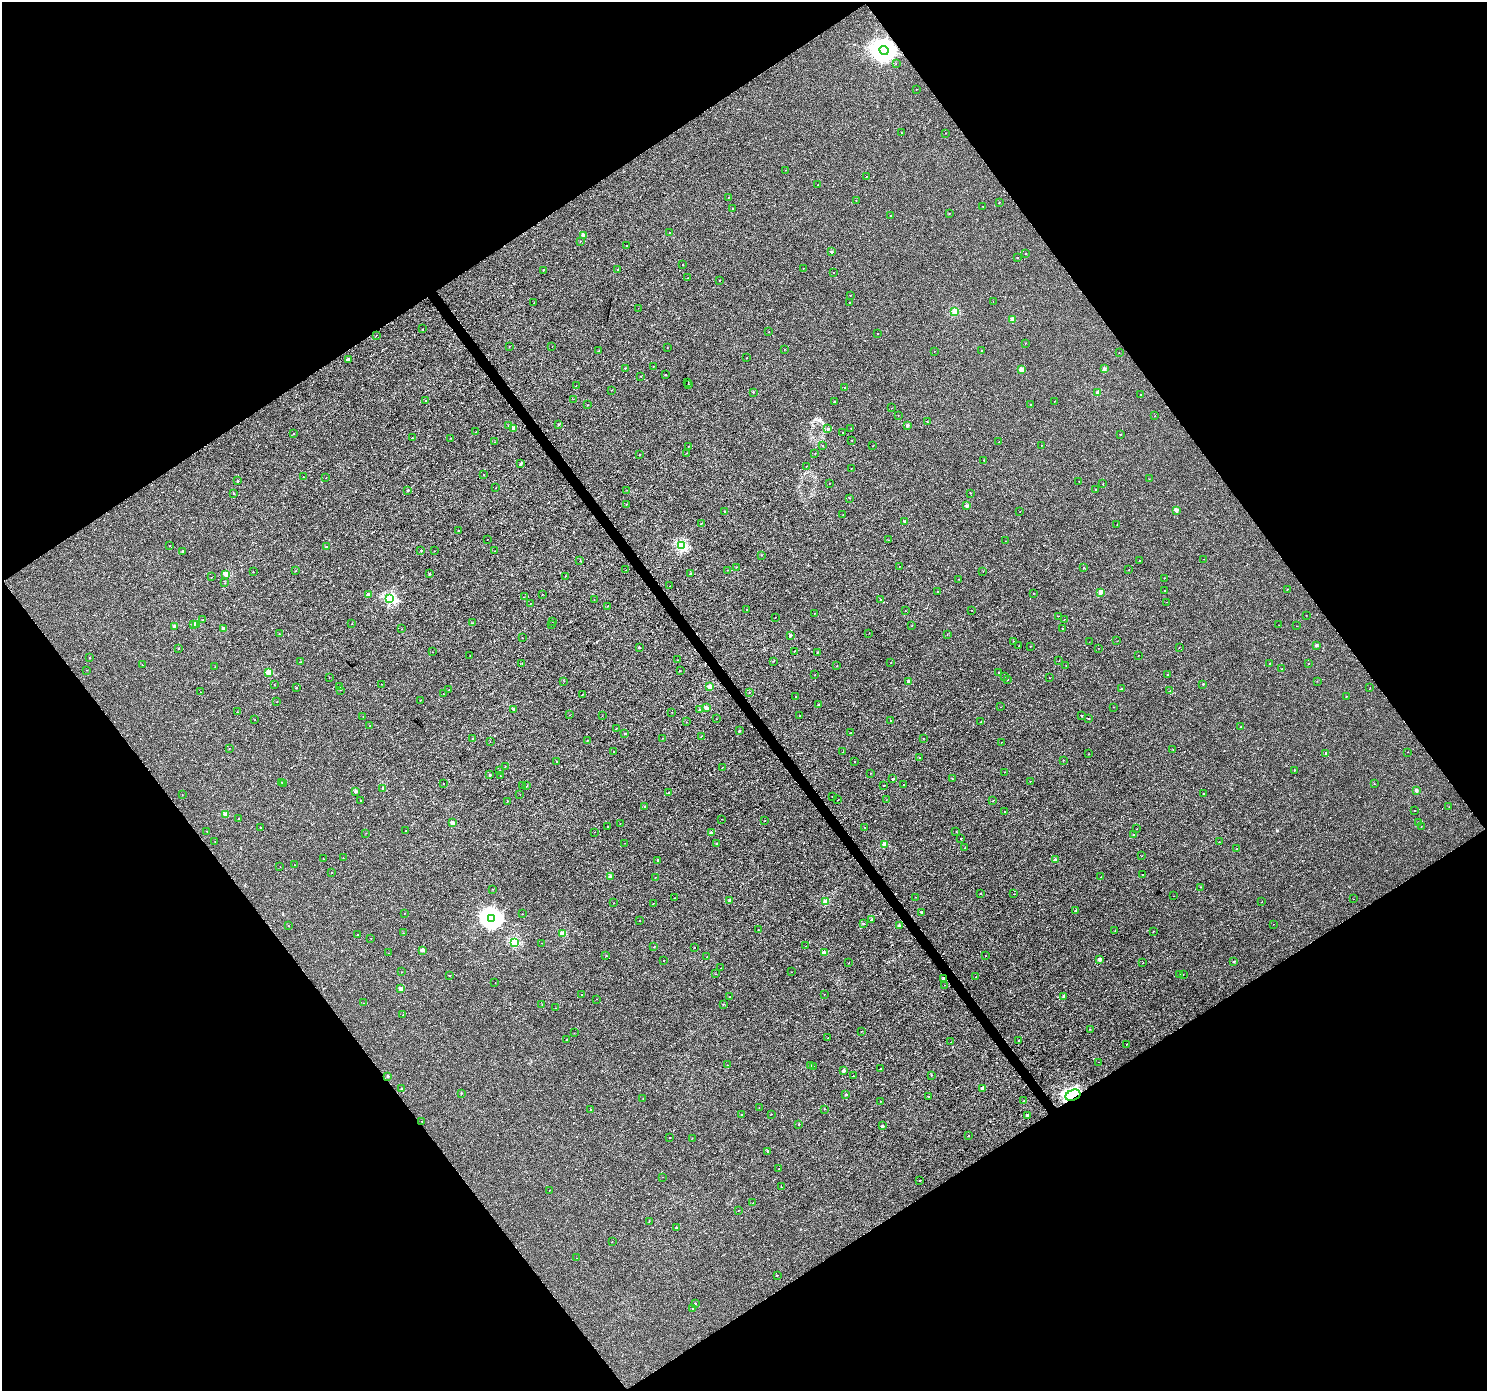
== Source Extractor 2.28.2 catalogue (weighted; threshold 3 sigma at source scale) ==
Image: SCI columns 7-5945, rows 191-5744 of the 5946 x 5873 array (HDU 1 of 3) = the unmasked area's bounding box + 8 px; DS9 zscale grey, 4 x 4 block average (1 PNG px = mean of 4 x 4 image px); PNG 1489 x 1393 px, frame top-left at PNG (2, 2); each listed source drawn as its Kron ellipse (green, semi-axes under 4 px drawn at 4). Shown black and unused: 49% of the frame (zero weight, under 3 of 4 exposures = <1% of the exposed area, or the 3 px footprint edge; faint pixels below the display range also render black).
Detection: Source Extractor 2.28.2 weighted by HDU 2 'WHT'. Background 0.00143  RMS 0.0018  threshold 0.00791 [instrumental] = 3 sigma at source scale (4.5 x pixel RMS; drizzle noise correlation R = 1.50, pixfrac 1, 0.0396/0.0396 arcsec/px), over >= 5 px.
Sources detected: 592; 6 cosmic-ray / hot-pixel residue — neither listed nor drawn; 1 coinciding with a brighter row at this scale — not listed separately; of the other 585, all 500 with FLUX_AUTO >= 0.19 (the completeness limit of this list) listed and drawn (85 fainter detections not listed), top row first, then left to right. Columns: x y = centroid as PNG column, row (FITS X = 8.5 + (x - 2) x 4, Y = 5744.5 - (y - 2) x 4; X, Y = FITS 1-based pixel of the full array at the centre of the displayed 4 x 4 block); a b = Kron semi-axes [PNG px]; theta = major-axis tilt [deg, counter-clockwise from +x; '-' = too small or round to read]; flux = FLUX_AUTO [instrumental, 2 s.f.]
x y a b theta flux
884 50 5 4 - 1100
896 63 2 2 - 0.2
916 89 2 2 - 0.26
901 133 2 2 - 0.36
946 133 2 2 - 0.4
786 170 2 2 - 0.23
867 176 2 2 - 0.23
818 185 2 2 - 0.33
728 197 2 2 - 0.45
856 200 2 2 - 0.28
999 202 2 2 - 0.87
983 206 2 2 - 0.35
733 208 2 2 - 0.76
949 214 2 2 - 0.32
891 216 2 2 - 0.42
669 233 2 2 - 0.48
584 235 2 2 - 12
580 241 2 2 - 0.41
627 245 2 2 - 0.43
831 252 2 2 - 5.6
1026 253 2 2 - 0.33
1018 257 2 2 - 0.22
683 264 2 2 - 0.22
803 268 2 2 - 0.29
543 270 2 2 - 0.88
618 270 2 2 - 0.72
833 272 2 2 - 0.28
688 278 2 2 - 0.23
720 280 2 2 - 0.34
850 295 2 2 - 0.38
993 302 2 2 - 0.21
534 303 2 2 - 0.2
849 303 2 2 - 0.45
638 308 2 2 - 0.42
955 311 2 2 - 36
1012 320 2 2 - 15
422 329 2 2 - 0.25
769 332 2 2 - 0.34
878 334 2 2 - 0.42
376 335 2 2 - 0.23
1026 343 2 2 - 0.41
510 346 2 2 - 0.22
552 346 2 2 - 0.19
667 347 2 2 - 0.25
784 349 2 2 - 0.21
981 350 2 2 - 0.47
598 351 2 2 - 0.36
934 351 2 2 - 0.25
1119 353 2 2 - 0.21
747 358 2 2 - 0.23
348 359 2 2 - 5
653 367 2 2 - 0.26
625 368 2 2 - 1.2
1021 369 2 2 - 14
1104 369 2 2 - 9.5
665 375 2 2 - 0.56
641 376 2 2 - 0.42
688 382 2 2 - 1.7
688 384 2 2 - 3.2
576 386 2 2 - 0.26
845 387 2 2 - 0.53
611 390 2 2 - 0.21
753 392 2 2 - 0.31
1098 392 2 2 - 16
1141 395 2 2 - 0.93
573 399 2 2 - 0.22
426 401 2 2 - 1.3
1054 401 2 2 - 0.2
834 402 2 2 - 0.81
587 405 2 2 - 0.45
1031 405 2 2 - 0.21
892 408 2 2 - 0.36
898 415 2 2 - 0.38
1155 416 2 2 - 0.39
928 422 2 2 - 0.26
558 424 2 2 - 1.5
508 426 2 2 - 0.47
907 426 2 2 - 8.4
851 428 2 2 - 0.34
514 429 2 2 - 7.4
828 429 2 2 - 3.2
476 432 2 2 - 0.36
843 432 2 2 - 0.48
293 434 2 2 - 0.86
1121 434 2 2 - 0.52
412 438 2 2 - 0.9
451 438 2 2 - 0.31
852 440 2 2 - 0.37
495 442 2 2 - 0.3
999 442 2 2 - 0.29
1042 445 2 2 - 0.2
688 446 2 2 - 0.34
822 446 2 2 - 0.78
873 446 2 2 - 0.48
687 453 2 2 - 0.22
815 453 2 2 - 0.53
640 455 2 2 - 0.36
984 460 2 2 - 1.2
520 464 2 2 - 2
806 466 2 2 - 0.62
851 469 2 2 - 0.28
484 475 2 2 - 0.26
303 477 2 2 - 0.38
326 477 2 2 - 0.34
1149 479 2 2 - 0.39
237 481 2 2 - 1.2
1079 481 2 2 - 0.66
829 483 2 2 - 0.22
1103 484 2 2 - 0.27
496 488 2 2 - 0.21
1096 489 2 2 - 0.51
408 490 2 2 - 2.1
627 490 2 2 - 0.25
234 493 2 2 - 0.75
970 493 2 2 - 0.46
850 498 2 2 - 0.42
627 504 2 2 - 0.68
967 506 2 2 - 9.1
1176 510 2 2 - 8.8
1020 511 2 2 - 0.21
725 512 2 2 - 3.6
843 515 2 2 - 0.3
905 521 2 2 - 6.5
701 523 2 2 - 0.45
1117 525 2 2 - 0.22
458 531 2 2 - 0.41
487 539 2 2 - 0.32
888 540 2 2 - 0.23
1005 541 2 2 - 0.22
170 546 2 2 - 0.23
682 546 2 2 - 110
326 547 2 2 - 1.5
421 550 2 2 - 0.66
183 551 2 2 - 3.1
434 551 2 2 - 0.3
495 551 2 2 - 0.21
761 555 2 2 - 0.23
1204 559 2 2 - 0.19
580 561 2 2 - 0.32
1140 561 2 2 - 0.34
736 567 2 2 - 0.47
899 567 2 2 - 0.41
1084 568 2 2 - 0.51
626 570 2 2 - 0.29
727 570 2 2 - 0.35
1129 570 2 2 - 0.33
296 571 2 2 - 0.61
983 571 2 2 - 0.33
253 572 2 2 - 0.43
226 574 2 2 - 26
429 574 2 2 - 1.4
690 574 2 2 - 0.86
565 576 2 2 - 0.3
212 577 2 2 - 0.38
1164 578 2 2 - 0.46
959 579 2 2 - 0.29
225 583 2 2 - 0.39
670 586 2 2 - 0.33
1287 589 2 2 - 0.64
1164 590 2 2 - 0.3
937 592 2 2 - 0.72
1100 592 2 2 - 14
1034 593 2 2 - 0.9
368 595 2 2 - 8.5
542 595 2 2 - 0.22
524 597 2 2 - 0.22
390 599 2 2 - 130
881 599 2 2 - 1.5
594 600 2 2 - 0.26
1167 602 2 2 - 0.19
530 603 2 2 - 0.23
608 606 2 2 - 0.4
746 610 2 2 - 0.3
972 610 2 2 - 0.24
905 611 2 2 - 0.33
814 613 2 2 - 0.24
1306 615 2 2 - 0.23
1058 616 2 2 - 0.34
775 617 2 2 - 0.36
1064 619 2 2 - 0.21
202 620 2 2 - 0.46
552 621 2 2 - 0.23
352 623 2 2 - 0.25
473 623 2 2 - 0.35
193 624 2 2 - 8.7
196 624 2 2 - 6.1
552 625 2 2 - 0.29
1279 625 2 2 - 0.26
174 626 2 2 - 6.5
912 626 2 2 - 0.3
1297 626 2 2 - 0.25
223 629 2 2 - 8.6
402 629 2 2 - 0.22
1062 629 2 2 - 0.39
869 633 2 2 - 0.26
279 634 2 2 - 0.5
790 635 2 2 - 3.9
947 635 2 2 - 0.21
522 638 2 2 - 0.53
1013 641 2 2 - 0.33
1117 641 2 2 - 0.24
1089 642 2 2 - 0.3
1316 645 2 2 - 5.7
1019 646 2 2 - 0.2
1030 646 2 2 - 0.48
639 647 2 2 - 1.2
1179 647 2 2 - 0.38
179 648 2 2 - 0.76
1098 648 2 2 - 0.2
794 651 2 2 - 0.53
432 652 2 2 - 0.32
817 652 2 2 - 0.41
470 655 2 2 - 0.33
1138 656 2 2 - 0.31
90 658 2 2 - 0.79
677 660 2 2 - 0.45
773 661 2 2 - 0.34
1059 661 2 2 - 0.28
300 662 2 2 - 0.47
522 663 2 2 - 0.27
891 663 2 2 - 0.21
1270 664 2 2 - 2.3
1309 664 2 2 - 0.21
142 665 2 2 - 0.34
1066 665 2 2 - 0.35
837 666 2 2 - 0.42
215 667 2 2 - 0.43
1282 669 2 2 - 0.45
87 670 2 2 - 0.25
680 671 2 2 - 0.29
999 672 2 2 - 0.67
269 673 2 2 - 29
814 675 2 2 - 0.22
1168 675 2 2 - 0.43
329 677 2 2 - 0.26
1004 677 2 2 - 0.37
1049 678 2 2 - 0.26
1008 680 2 2 - 0.26
564 681 2 2 - 0.33
1317 681 2 2 - 0.23
909 682 2 2 - 7.2
381 684 2 2 - 0.22
1203 684 2 2 - 1.4
274 685 2 2 - 0.22
340 686 2 2 - 0.23
710 687 2 2 - 24
1370 687 2 2 - 0.27
296 688 2 2 - 0.56
1122 688 3 2 - 0.95
341 690 2 2 - 0.23
449 690 2 2 - 0.29
1170 691 2 2 - 0.19
200 692 2 2 - 0.25
750 692 2 2 - 0.31
443 694 2 2 - 0.3
582 694 2 2 - 0.22
1346 696 2 2 - 0.44
796 697 2 2 - 1.2
420 700 2 2 - 0.4
277 702 2 2 - 0.3
819 705 2 2 - 1.3
1001 707 2 2 - 0.24
1114 707 2 2 - 0.29
706 708 2 2 - 10
513 709 2 2 - 3.3
699 710 2 2 - 0.58
237 712 2 2 - 0.32
672 712 2 2 - 0.19
570 715 2 2 - 0.2
363 716 2 2 - 0.21
602 716 2 2 - 0.19
800 716 2 2 - 0.38
1082 716 2 2 - 1.2
716 719 2 2 - 0.21
1089 719 2 2 - 0.21
255 720 2 2 - 0.35
891 721 2 2 - 0.22
687 722 2 2 - 0.36
980 722 2 2 - 0.41
370 726 2 2 - 0.75
1241 726 2 2 - 0.51
616 728 2 2 - 0.33
739 731 2 2 - 2.4
625 733 2 2 - 1
851 733 2 2 - 0.22
701 736 2 2 - 0.5
663 738 2 2 - 0.42
473 739 2 2 - 0.39
923 739 2 2 - 0.21
588 740 2 2 - 0.46
490 742 2 2 - 0.31
1002 742 2 2 - 0.27
229 748 2 2 - 0.26
1173 749 2 2 - 0.25
613 752 2 2 - 0.39
843 752 2 2 - 0.28
1407 752 2 2 - 0.29
1088 754 2 2 - 0.43
1326 754 2 2 - 2.2
919 758 2 2 - 0.76
1063 760 2 2 - 0.29
854 761 2 2 - 0.51
556 762 2 2 - 0.23
505 766 2 2 - 0.3
722 767 2 2 - 0.22
499 770 2 2 - 0.27
1294 770 2 2 - 0.9
1005 772 2 2 - 0.58
871 773 2 2 - 0.21
490 775 2 2 - 2.4
501 776 2 2 - 0.22
893 779 2 2 - 3.2
952 779 2 2 - 0.46
1030 781 2 2 - 0.39
282 782 2 2 - 0.45
443 783 2 2 - 0.23
283 784 2 2 - 0.23
1374 784 2 2 - 0.39
903 785 2 2 - 0.44
522 786 2 2 - 0.24
527 786 2 2 - 0.46
884 786 2 2 - 0.42
383 788 2 2 - 4.2
1416 790 2 2 - 7.8
355 791 2 2 - 6.2
669 792 2 2 - 1.3
520 794 2 2 - 0.35
1203 794 2 2 - 0.74
182 795 2 2 - 0.21
832 796 2 2 - 0.29
838 800 2 2 - 0.33
886 800 2 2 - 0.19
361 801 2 2 - 1.2
507 801 2 2 - 0.57
993 801 2 2 - 0.5
645 807 2 2 - 2.7
1449 807 2 2 - 0.27
1005 811 2 2 - 0.24
1414 811 2 2 - 0.37
226 814 2 2 - 18
239 819 2 2 - 2
722 819 2 2 - 0.27
765 821 2 2 - 0.23
1418 822 2 2 - 1
453 823 2 2 - 12
620 824 2 2 - 0.22
261 827 2 2 - 0.5
608 827 2 2 - 0.29
865 827 2 2 - 0.29
1421 827 2 2 - 0.2
1137 829 2 2 - 0.27
406 830 2 2 - 0.36
207 831 2 2 - 0.24
956 831 2 2 - 0.22
595 832 2 2 - 0.21
366 833 2 2 - 0.24
711 833 2 2 - 7.4
1133 835 2 2 - 0.52
961 838 2 2 - 0.49
215 841 2 2 - 0.26
1219 842 2 2 - 0.3
625 843 2 2 - 0.21
717 844 2 2 - 1.2
885 844 2 2 - 26
964 848 2 2 - 0.26
1237 849 2 2 - 0.26
1141 856 2 2 - 0.32
343 858 2 2 - 0.27
323 859 2 2 - 0.41
658 860 2 2 - 2.6
1055 860 2 2 - 4.7
294 865 2 2 - 0.2
280 866 2 2 - 0.26
332 873 2 2 - 0.42
1142 875 2 2 - 0.3
610 877 2 2 - 8.3
655 877 2 2 - 0.29
1101 877 2 2 - 0.3
1200 887 2 2 - 0.42
493 889 2 2 - 0.3
980 893 2 2 - 0.37
1014 894 2 2 - 0.38
1174 896 2 2 - 0.24
915 897 2 2 - 0.36
674 898 2 2 - 0.26
1353 899 2 2 - 0.28
729 900 2 2 - 1.9
825 902 2 2 - 28
1262 902 2 2 - 0.33
614 903 2 2 - 0.36
653 903 2 2 - 0.43
1076 910 2 2 - 0.19
921 912 2 2 - 2.1
404 914 2 2 - 0.19
522 914 2 2 - 0.19
491 918 3 3 - 640
872 919 2 2 - 1.1
640 921 2 2 - 0.43
864 924 2 2 - 0.48
1273 924 2 2 - 0.25
289 926 2 2 - 0.26
899 926 2 2 - 7.1
758 930 2 2 - 0.24
1115 930 2 2 - 0.26
1153 931 2 2 - 0.42
403 933 2 2 - 0.27
563 933 2 2 - 31
358 934 2 2 - 0.4
371 938 2 2 - 0.26
514 942 2 2 - 78
542 943 2 2 - 0.31
805 946 2 2 - 0.27
654 947 2 2 - 0.27
694 948 2 2 - 0.44
422 950 2 2 - 9.6
388 953 2 2 - 0.29
824 953 2 2 - 16
606 955 2 2 - 0.51
986 956 2 2 - 0.34
707 957 2 2 - 0.3
1099 959 2 2 - 6.3
664 960 2 2 - 0.63
1234 961 2 2 - 2
849 963 2 2 - 0.31
1143 963 2 2 - 0.24
721 968 2 2 - 0.38
402 972 2 2 - 0.34
792 972 2 2 - 0.29
716 974 2 2 - 0.26
1180 974 2 2 - 0.34
450 975 2 2 - 0.48
1183 975 2 2 - 0.27
976 976 2 2 - 0.46
944 978 2 2 - 5.6
495 983 2 2 - 0.25
945 985 2 2 - 0.23
401 989 2 2 - 14
581 994 2 2 - 0.24
824 994 2 2 - 0.2
1064 996 2 2 - 6.4
730 997 2 2 - 0.39
597 999 2 2 - 0.22
363 1003 2 2 - 0.23
542 1004 2 2 - 0.23
723 1004 2 2 - 0.85
555 1008 2 2 - 0.26
403 1015 2 2 - 0.38
1090 1029 2 2 - 0.35
862 1031 2 2 - 0.27
574 1033 2 2 - 0.29
828 1038 2 2 - 0.22
567 1039 2 2 - 0.29
1018 1041 2 2 - 0.46
951 1042 2 2 - 0.24
1127 1044 2 2 - 0.29
1098 1062 2 2 - 0.23
727 1065 2 2 - 0.22
810 1066 2 2 - 4.6
813 1066 2 2 - 0.33
881 1068 2 2 - 0.33
844 1071 2 2 - 7.2
931 1075 2 2 - 0.3
388 1076 2 2 - 2.9
853 1076 2 2 - 0.43
982 1088 2 2 - 6.5
402 1089 2 2 - 2
461 1093 2 2 - 1.1
846 1095 2 2 - 2.3
1073 1095 8 5 21 95
928 1097 2 2 - 0.35
643 1099 2 2 - 0.33
881 1101 2 2 - 0.23
1024 1101 2 2 - 0.21
759 1108 2 2 - 0.92
825 1109 2 2 - 0.25
591 1110 2 2 - 1.8
771 1114 2 2 - 0.5
741 1115 2 2 - 0.7
1028 1115 2 2 - 5.4
422 1121 2 2 - 0.24
799 1124 2 2 - 0.4
882 1126 2 2 - 3.8
968 1136 2 2 - 0.59
670 1137 2 2 - 0.41
692 1138 2 2 - 0.29
768 1151 2 2 - 0.88
779 1169 2 2 - 0.28
662 1177 2 2 - 0.21
920 1180 2 2 - 0.39
781 1187 2 2 - 0.72
549 1190 2 2 - 0.26
752 1203 2 2 - 0.31
738 1211 2 2 - 0.3
649 1221 2 2 - 0.34
676 1228 2 2 - 1.3
612 1241 2 2 - 0.28
576 1258 2 2 - 0.21
777 1275 2 2 - 0.58
695 1304 2 2 - 1.7
693 1308 2 2 - 1.5
Overlapping masked pixels (flux is a lower limit): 3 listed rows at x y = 884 50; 944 978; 1073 1095
Diffuse or blended objects may show on this block-average render without a row.